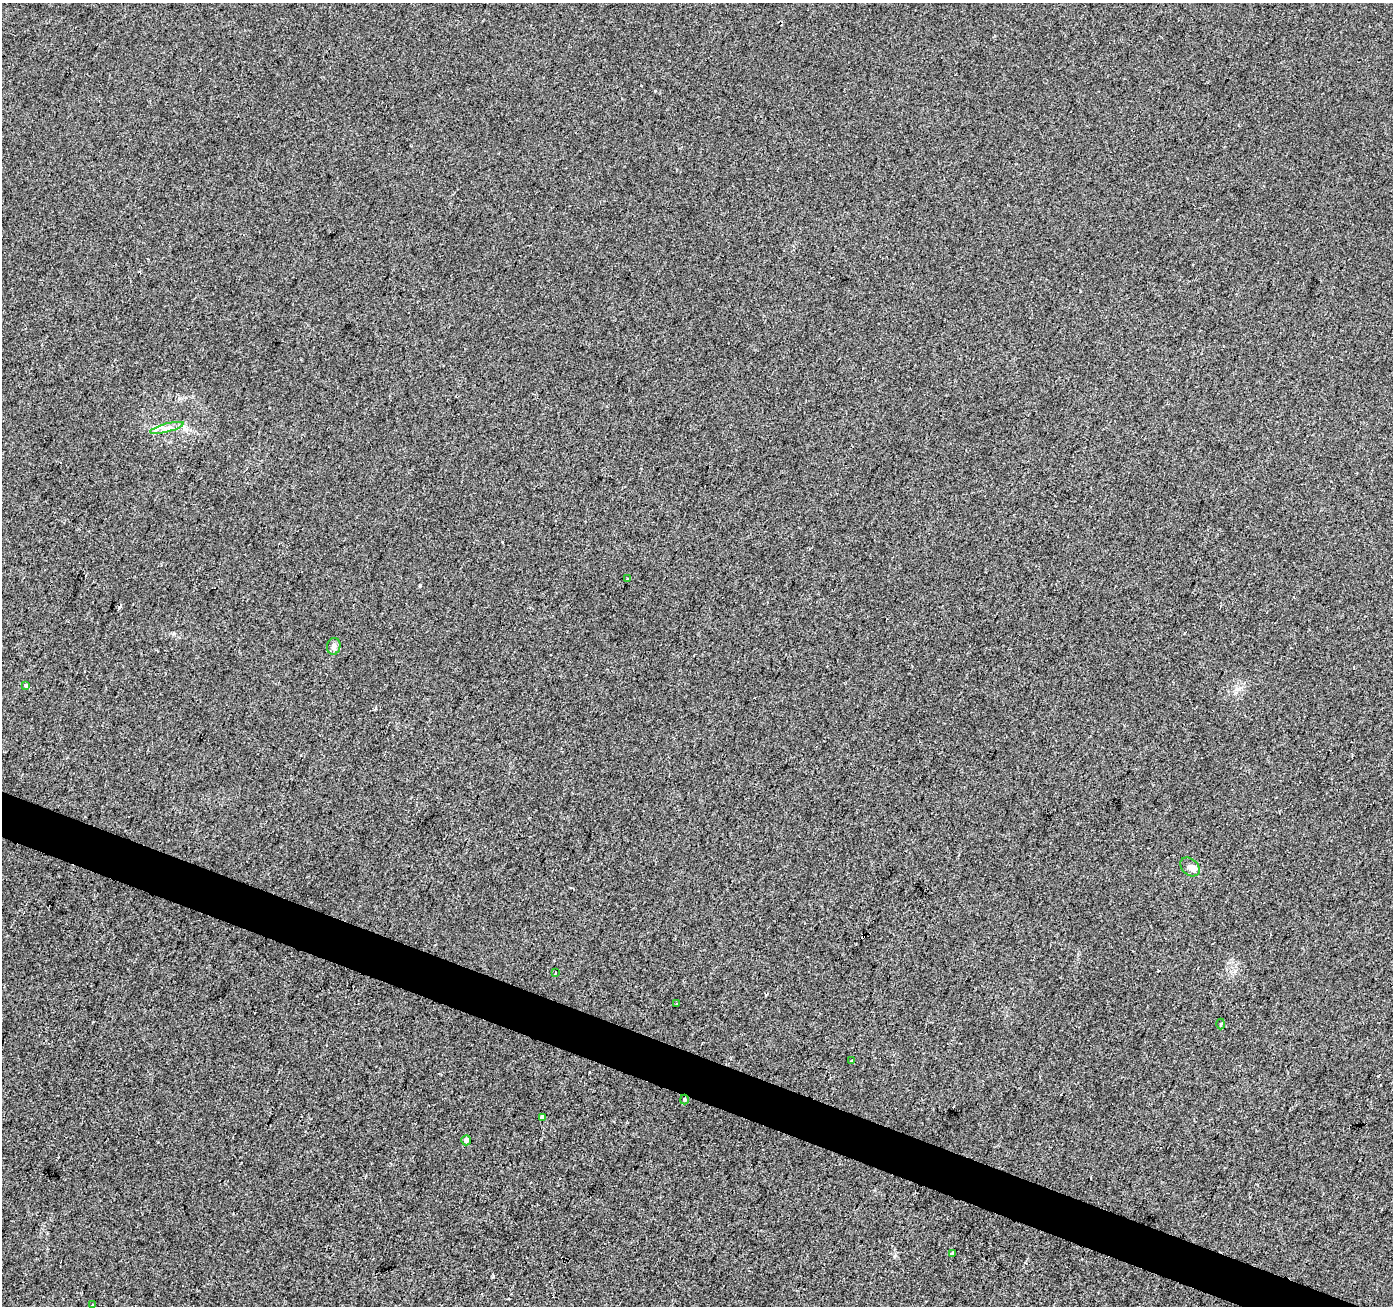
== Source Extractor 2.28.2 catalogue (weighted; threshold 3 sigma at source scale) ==
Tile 6 of 4 x 4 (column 2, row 2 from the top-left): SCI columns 1398-2788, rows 2885-4188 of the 5571 x 5702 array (HDU 1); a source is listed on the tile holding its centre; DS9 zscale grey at full resolution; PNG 1395 x 1308 px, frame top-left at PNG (2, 3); each listed source drawn as its Kron ellipse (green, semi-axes under 4 px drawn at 4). Shown black and unused: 3% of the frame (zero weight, under 2 of 3 exposures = <1% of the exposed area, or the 3 px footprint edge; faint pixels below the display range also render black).
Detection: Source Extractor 2.28.2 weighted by HDU 2 'WHT'; one run over the whole footprint, this tile lists its part. Background 0.00856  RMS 0.0081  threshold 0.0365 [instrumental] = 3 sigma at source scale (4.5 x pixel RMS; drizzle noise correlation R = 1.50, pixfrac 1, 0.0396/0.0396 arcsec/px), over >= 5 px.
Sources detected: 19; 4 cosmic-ray / hot-pixel residue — neither listed nor drawn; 1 inside a brighter listed object's ellipse — not listed separately; the other 14 listed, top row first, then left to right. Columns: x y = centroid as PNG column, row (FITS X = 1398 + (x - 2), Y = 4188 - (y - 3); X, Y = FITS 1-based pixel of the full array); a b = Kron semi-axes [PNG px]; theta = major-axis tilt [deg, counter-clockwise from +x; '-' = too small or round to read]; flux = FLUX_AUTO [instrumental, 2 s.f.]
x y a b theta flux
167 428 17 4 15 4.8
627 579 4 2 - 0.83
334 646 8 6 78 3.1
26 685 3 3 - 2.9
1190 867 11 8 -42 4.3
555 972 2 2 - 0.55
677 1004 3 3 - 4.4
1221 1024 5 3 - 0.76
852 1060 4 3 - 1.1
684 1100 5 3 - 0.88
542 1117 4 3 - 31
466 1140 5 4 - 4.1
952 1254 3 3 - 3.8
92 1305 3 3 - 1.1
Overlapping masked pixels (flux is a lower limit): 1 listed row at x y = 684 1100
Unlisted compact peaks at least as high as the median listed source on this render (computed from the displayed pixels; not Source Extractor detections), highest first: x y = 420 585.